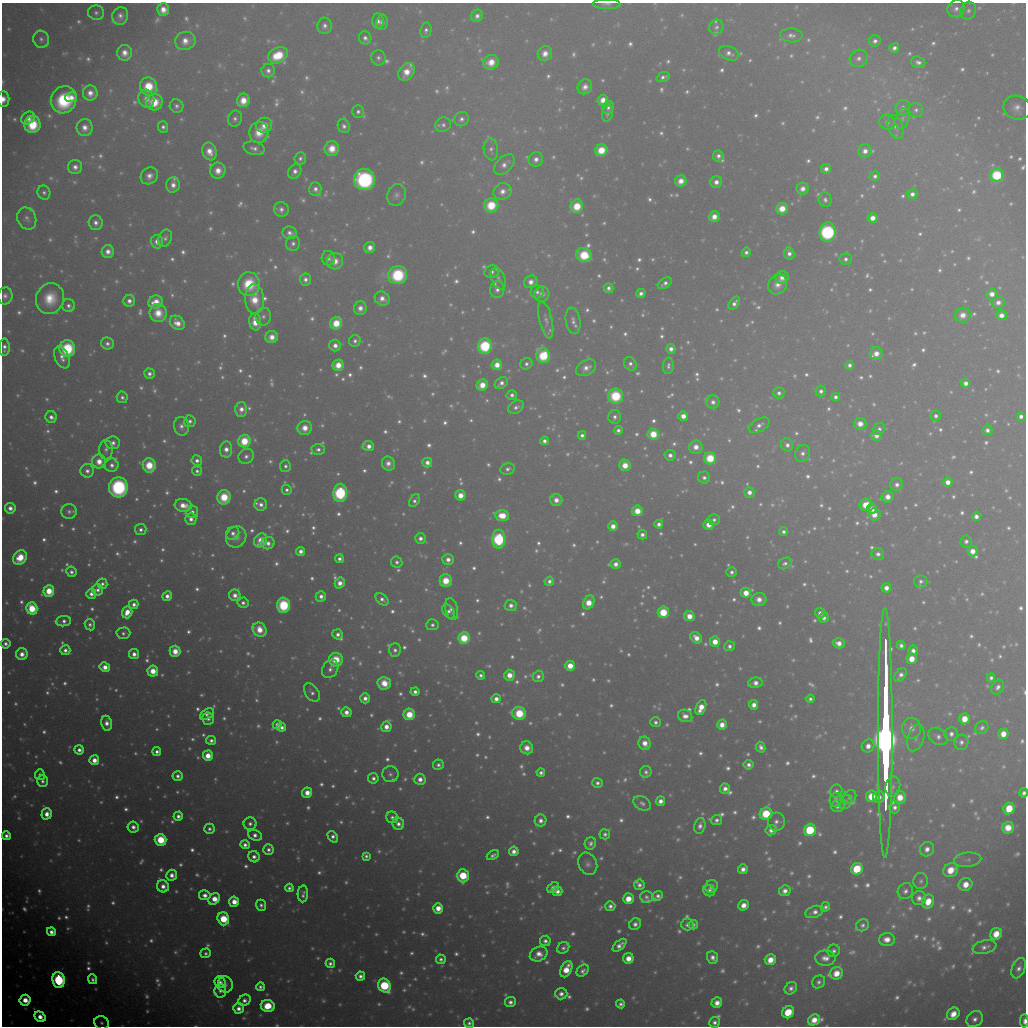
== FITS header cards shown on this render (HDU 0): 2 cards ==
NAXIS1  =                 1024 / Required FITS header
NAXIS2  =                 1024 / Required FITS header

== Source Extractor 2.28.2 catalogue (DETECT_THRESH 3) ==
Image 1024 x 1024 px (HDU 0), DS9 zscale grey, 1 PNG px = 1 image px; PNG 1028 x 1028 px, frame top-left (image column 1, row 1024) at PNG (2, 3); each listed source drawn as its Kron ellipse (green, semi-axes under 4 px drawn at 4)
Background 9960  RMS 57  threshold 172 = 3 sigma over >= 5 px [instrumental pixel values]
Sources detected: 1785; of the 1785, the 500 brightest by FLUX_AUTO listed and drawn (1285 fainter detections omitted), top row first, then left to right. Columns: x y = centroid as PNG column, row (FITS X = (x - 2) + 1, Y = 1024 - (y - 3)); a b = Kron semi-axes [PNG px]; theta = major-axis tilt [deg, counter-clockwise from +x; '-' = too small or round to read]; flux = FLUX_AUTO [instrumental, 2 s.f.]
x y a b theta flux
607 4 13 5 0 1.6e+04
956 9 9 8 - 2.6e+04
163 10 6 6 - 5.5e+04
968 11 9 7 65 1.9e+04
96 13 8 7 - 1.8e+04
120 16 9 8 - 3.1e+04
477 16 6 5 - 2.5e+04
378 21 8 5 -89 2.4e+04
382 22 8 5 84 2.1e+04
325 26 8 7 - 2.4e+04
716 27 7 6 - 1.6e+04
426 30 8 5 79 1.7e+04
791 35 11 7 -3 2.5e+04
365 38 6 6 - 2.2e+04
41 39 9 8 - 1.9e+04
185 41 10 9 - 5.7e+04
875 41 6 5 - 2.3e+04
894 48 5 4 - 2.4e+04
125 53 8 7 - 5.0e+04
729 53 10 7 -21 2.8e+04
545 54 7 7 - 5.0e+04
278 55 10 7 27 1.7e+05
378 58 7 7 - 1.7e+04
859 58 9 8 - 2.7e+04
491 62 8 7 - 7.5e+04
918 62 7 5 -18 2.1e+04
268 71 7 6 - 2.4e+04
406 72 10 7 51 7.1e+04
663 77 7 4 19 1.9e+04
149 87 9 8 - 1.7e+05
585 87 8 7 - 3.6e+04
90 93 7 7 - 4.3e+04
71 97 6 5 - 3.9e+04
3 99 8 6 -89 5.1e+04
146 99 9 8 - 4.2e+04
64 100 14 12 63 3.3e+05
243 100 7 6 - 7.6e+04
603 100 5 5 - 5.8e+04
154 102 8 8 - 1.2e+05
176 106 7 6 - 1.8e+04
903 107 8 7 - 2.3e+04
608 108 6 5 - 1.6e+04
1017 108 14 12 -18 4.4e+04
916 110 7 7 - 1.6e+04
358 112 6 6 - 1.8e+04
608 113 9 5 77 1.6e+04
28 118 7 6 - 3.7e+04
235 119 8 7 - 1.8e+04
461 119 7 7 - 2.1e+04
902 119 11 6 74 1.6e+04
887 122 8 7 - 1.9e+04
32 124 8 8 - 2.2e+05
264 125 8 7 - 6.0e+04
443 125 8 7 - 1.7e+04
344 126 7 6 - 2.1e+04
163 127 6 5 - 1.8e+04
896 127 12 7 -72 2.1e+04
85 128 8 8 - 4.3e+04
259 132 10 9 - 9.4e+04
254 148 11 6 -14 2.4e+04
332 149 7 7 - 8.3e+04
491 149 11 7 -81 2.1e+04
601 150 6 6 - 1.3e+05
209 151 9 7 -70 5.8e+04
865 151 6 6 - 3.6e+04
718 156 5 5 - 2.2e+04
300 158 6 5 - 1.6e+04
536 159 7 7 - 3.1e+04
504 164 12 7 43 3.2e+04
75 167 7 7 - 3.2e+04
826 169 5 5 - 2.9e+04
218 171 8 7 - 5.8e+04
295 171 7 6 - 2.8e+04
997 175 7 6 - 3.8e+05
149 176 9 8 - 3.8e+04
875 176 5 5 - 1.7e+04
365 179 10 10 - 8.5e+05
681 181 6 5 - 5.3e+04
716 182 6 6 - 3.4e+04
173 185 8 6 81 3.5e+04
315 189 7 6 - 2.5e+04
803 189 6 6 - 3.8e+04
502 191 9 8 - 4.1e+04
44 193 7 6 - 1.6e+04
912 194 5 5 - 2.6e+04
396 195 11 9 68 2.3e+04
825 200 7 6 - 1.8e+04
491 205 7 7 - 1.7e+05
577 206 7 6 - 1.4e+05
281 209 7 7 - 2.5e+04
782 209 6 5 - 8.5e+04
714 217 5 5 - 5.0e+04
27 218 11 9 -67 2.4e+04
873 218 5 4 - 5.5e+04
96 223 7 7 - 2.7e+04
828 232 9 8 - 7.7e+05
290 233 7 6 - 2.3e+04
165 238 9 6 69 1.8e+04
157 242 7 6 - 3.5e+04
293 243 7 7 - 2.0e+04
370 247 6 5 - 4.3e+04
108 251 6 6 - 3.9e+04
746 252 4 4 - 1.8e+04
789 253 6 5 - 2.9e+04
584 255 8 7 - 2.0e+05
328 258 7 6 - 2.4e+04
846 259 6 5 - 1.8e+04
335 261 8 8 - 5.2e+04
492 272 7 6 - 2.2e+04
398 275 9 9 - 3.3e+05
782 277 6 6 - 4.4e+04
498 278 11 7 -68 1.8e+04
305 279 6 5 - 2.4e+04
531 282 7 6 - 3.9e+04
665 283 7 5 32 2.2e+04
249 284 12 11 - 1.8e+05
778 284 10 9 - 4.3e+04
608 288 5 4 - 2.0e+04
497 290 8 7 - 2.7e+04
537 292 6 6 - 1.7e+04
641 293 5 4 - 2.4e+04
542 294 7 7 - 3.0e+04
992 294 5 5 - 4.9e+04
5 296 8 7 - 2.2e+04
382 298 8 7 - 3.9e+04
50 299 16 14 74 1.3e+05
255 299 15 9 -85 1.1e+05
129 301 6 6 - 2.8e+04
156 302 7 6 - 7.2e+04
998 302 7 6 - 3.3e+04
734 303 7 4 55 2.5e+04
68 306 6 6 - 2.0e+04
360 308 7 6 - 3.6e+04
158 313 9 8 - 8.4e+04
963 315 8 7 - 5.0e+04
1001 315 5 5 - 4.0e+04
263 316 9 8 - 2.0e+04
546 320 19 6 -77 2.4e+04
573 321 13 7 -80 2.5e+04
255 322 8 6 -83 8.8e+04
177 323 8 6 -41 5.2e+04
336 323 6 6 - 1.3e+05
272 337 6 6 - 5.2e+04
355 341 6 6 - 1.8e+04
107 344 6 6 - 2.1e+04
335 345 6 5 - 3.6e+04
485 346 8 6 87 4.6e+05
4 347 9 5 90 2.3e+04
67 349 8 8 - 3.6e+05
671 349 5 4 - 3.0e+04
876 353 6 6 - 4.7e+04
543 356 7 6 - 2.9e+05
62 357 11 7 -66 3.4e+04
526 364 6 5 - 1.7e+04
630 364 7 6 - 1.9e+04
338 365 5 5 - 9.0e+04
497 365 5 5 - 6.2e+04
849 365 4 4 - 2.0e+04
668 366 8 5 84 1.8e+04
586 368 11 7 31 3.8e+04
149 374 5 5 - 2.3e+04
501 383 7 5 38 2.7e+04
966 383 4 4 - 3.0e+04
482 385 6 5 - 8.4e+04
821 391 5 5 - 2.2e+04
779 393 6 5 - 2.0e+04
512 395 5 5 - 2.1e+04
616 396 7 7 - 2.5e+05
122 397 6 5 - 1.8e+04
835 397 4 4 - 2.0e+04
713 402 6 6 - 2.4e+04
516 407 8 6 28 1.9e+04
241 409 7 6 - 3.7e+04
683 416 5 4 - 5.4e+04
936 416 5 5 - 1.7e+04
1021 416 4 4 - 2.3e+04
51 417 6 5 - 2.5e+04
615 417 7 6 - 1.9e+04
190 421 6 5 - 1.8e+04
860 424 6 5 - 5.0e+04
759 425 11 6 29 2.8e+04
181 426 9 7 -80 2.6e+04
305 428 7 7 - 6.2e+04
879 429 6 5 - 1.7e+04
618 430 4 4 - 1.8e+04
987 430 5 5 - 2.2e+04
653 434 6 5 - 1.3e+05
582 435 4 4 - 1.9e+04
876 435 6 5 - 3.5e+04
244 441 6 6 - 1.6e+05
544 441 4 4 - 2.5e+04
113 443 7 6 - 2.4e+04
787 445 7 5 -53 2.5e+04
368 446 6 5 - 3.7e+04
696 447 7 6 - 4.9e+04
226 449 8 6 84 4.0e+04
318 449 6 5 - 2.0e+04
106 450 9 7 -89 1.9e+04
803 453 9 7 64 2.5e+04
670 455 5 5 - 2.5e+04
246 456 8 7 - 2.3e+04
710 458 6 6 - 1.8e+05
99 461 7 7 - 6.6e+04
197 461 5 5 - 2.4e+04
427 462 5 5 - 3.2e+04
388 464 7 6 - 3.5e+04
112 465 7 6 - 2.5e+04
149 465 7 6 - 1.4e+05
625 465 5 5 - 7.5e+04
285 466 6 5 - 1.7e+04
508 469 7 5 13 1.8e+04
87 471 7 6 - 2.5e+04
197 471 5 4 - 1.6e+04
704 478 6 6 - 1.9e+04
948 482 5 4 - 4.4e+04
897 485 6 6 - 2.4e+04
118 487 10 9 - 6.4e+05
287 490 5 5 - 1.6e+04
749 492 5 5 - 3.3e+04
340 493 9 7 88 6.1e+05
460 495 5 5 - 6.3e+04
224 497 7 6 - 1.5e+05
887 497 6 5 - 4.9e+04
556 500 6 6 - 4.1e+04
414 501 7 4 57 1.7e+04
261 504 6 6 - 2.6e+04
183 505 8 6 -7 6.3e+04
866 505 6 5 - 9.9e+04
10 508 5 5 - 3.2e+04
872 509 5 5 - 5.0e+04
69 511 8 7 - 1.9e+04
637 511 5 5 - 9.2e+04
192 512 6 6 - 2.1e+04
874 515 6 6 - 5.6e+04
502 516 6 5 - 1.3e+05
976 516 4 4 - 2.6e+04
191 519 6 5 - 2.7e+04
714 520 6 5 - 1.6e+04
659 524 4 4 - 2.4e+04
709 525 5 5 - 6.1e+04
613 526 5 5 - 5.0e+04
141 530 6 5 - 1.9e+04
783 532 4 4 - 1.6e+04
233 533 7 6 - 2.3e+04
642 535 5 4 - 2.5e+04
236 537 11 10 - 4.2e+04
420 538 5 5 - 2.7e+04
499 539 9 6 90 6.3e+05
261 540 7 6 - 7.2e+04
966 541 6 5 - 1.8e+04
268 543 7 6 - 3.0e+04
300 551 4 4 - 3.0e+04
973 551 5 5 - 4.8e+04
878 554 6 6 - 2.3e+04
20 558 8 6 60 1.3e+05
339 559 4 4 - 2.0e+04
448 559 5 5 - 3.3e+04
397 562 5 5 - 1.7e+04
785 563 7 5 29 1.7e+04
615 564 5 5 - 3.4e+04
71 572 5 5 - 2.0e+04
732 572 5 5 - 1.7e+04
446 581 6 6 - 1.3e+05
549 581 5 4 - 2.1e+04
921 581 6 6 - 1.6e+04
340 583 5 5 - 4.4e+04
102 584 5 5 - 1.6e+04
886 588 5 4 - 3.6e+04
98 590 5 5 - 2.2e+04
49 591 6 5 - 1.3e+05
746 593 5 5 - 7.5e+04
91 594 5 5 - 2.9e+04
235 595 6 5 - 3.6e+04
167 596 5 4 - 3.3e+04
321 596 5 5 - 2.9e+04
382 599 7 5 -41 2.1e+04
759 599 7 6 - 4.5e+04
589 602 7 5 65 9.6e+04
243 603 5 5 - 1.9e+04
134 604 5 5 - 2.6e+04
283 605 7 6 - 3.6e+05
511 605 6 6 - 3.0e+04
32 608 6 5 - 2.1e+05
451 609 11 6 -77 2.6e+04
449 611 8 5 -50 2.0e+04
127 612 6 5 - 7.0e+04
663 612 6 5 - 2.2e+05
820 613 5 5 - 2.7e+04
689 616 5 5 - 6.4e+04
824 618 5 5 - 2.6e+04
63 621 8 5 5 2.4e+04
90 625 6 5 - 1.8e+04
432 625 6 5 - 1.6e+04
259 630 7 6 - 8.4e+04
123 633 7 5 3 1.6e+04
338 634 5 5 - 2.6e+04
464 638 6 5 - 2.3e+05
696 638 6 5 - 5.2e+04
715 642 5 5 - 7.6e+04
839 643 6 5 - 4.3e+04
6 644 5 4 - 2.0e+04
901 645 5 4 - 2.0e+04
729 646 5 5 - 1.9e+04
65 650 5 5 - 2.6e+04
395 650 7 5 87 2.0e+04
175 651 5 5 - 8.0e+04
913 651 5 4 - 2.8e+04
22 654 6 6 - 4.3e+04
134 654 5 5 - 3.5e+04
912 659 5 5 - 8.4e+04
336 660 7 6 - 1.5e+05
570 666 5 5 - 9.0e+04
105 667 5 4 - 5.4e+04
330 669 10 7 57 2.6e+04
153 671 5 5 - 9.3e+04
481 675 4 4 - 1.6e+04
509 675 5 5 - 6.9e+04
900 675 8 5 56 2.6e+04
538 676 6 5 - 2.0e+04
991 678 4 4 - 1.6e+04
384 683 6 6 - 9.2e+04
755 683 7 5 13 3.4e+04
998 687 8 6 58 2.1e+04
312 692 10 6 -55 2.2e+04
415 692 4 4 - 2.3e+04
365 698 5 5 - 3.3e+04
496 699 4 4 - 3.4e+04
810 699 4 4 - 1.6e+04
754 705 5 4 - 3.7e+04
701 708 8 5 67 7.6e+04
346 712 5 5 - 4.0e+04
519 713 7 6 - 2.3e+05
207 714 7 5 35 2.0e+04
409 714 6 5 - 1.5e+05
685 716 7 6 - 3.8e+04
208 719 6 5 - 2.0e+04
965 719 5 5 - 9.0e+04
655 722 5 5 - 1.7e+04
107 723 7 5 -79 4.0e+04
277 725 4 4 - 3.1e+04
722 725 5 5 - 5.2e+04
282 727 4 4 - 2.2e+04
386 727 5 5 - 4.7e+04
911 728 10 9 - 5.0e+04
982 728 7 6 - 1.7e+04
885 733 125 7 90 1.5e+07
951 734 7 6 - 2.5e+04
1003 734 5 5 - 6.5e+04
938 736 10 8 -35 2.6e+04
916 738 14 8 72 2.8e+04
211 740 5 4 - 2.0e+04
961 742 7 7 - 2.1e+04
645 743 7 6 - 5.6e+04
868 746 6 6 - 3.9e+04
761 747 5 4 - 2.3e+04
527 748 6 6 - 5.3e+04
79 750 5 4 - 2.6e+04
157 751 4 4 - 2.1e+04
208 756 5 5 - 8.4e+04
94 760 5 5 - 5.4e+04
438 765 5 5 - 1.7e+04
749 765 5 5 - 2.2e+04
541 772 4 4 - 1.7e+04
646 772 6 5 - 1.7e+04
390 774 8 8 - 1.9e+04
40 775 5 5 - 1.8e+04
178 776 5 4 - 2.2e+04
373 778 5 5 - 2.1e+04
420 779 5 5 - 3.7e+04
42 781 6 5 - 1.8e+04
597 783 5 5 - 2.0e+04
893 787 10 7 79 2.0e+04
725 789 5 5 - 2.9e+04
836 791 6 6 - 1.6e+04
307 793 5 5 - 6.0e+04
1024 793 5 4 - 1.9e+04
872 796 6 5 - 1.3e+05
850 797 7 6 - 2.1e+04
879 797 6 5 - 2.4e+04
900 797 6 6 - 8.3e+04
836 800 7 6 - 2.1e+04
660 801 5 4 - 3.3e+04
845 802 7 6 - 2.1e+04
642 803 9 6 -30 1.8e+04
838 806 7 6 - 2.6e+04
895 807 6 5 - 2.2e+04
1009 808 6 5 - 1.5e+05
47 814 5 5 - 4.8e+04
766 814 6 6 - 2.4e+05
178 816 4 4 - 2.5e+04
392 817 6 5 - 1.9e+04
717 820 5 5 - 1.8e+04
541 821 6 6 - 2.9e+04
776 822 9 8 - 2.7e+04
250 824 6 6 - 2.0e+04
398 824 6 5 - 2.8e+04
700 826 8 5 76 2.5e+04
133 827 5 5 - 2.9e+04
1008 828 6 6 - 8.9e+04
209 829 5 5 - 1.7e+04
771 830 6 5 - 3.0e+04
810 830 6 6 - 4.0e+05
605 834 5 5 - 1.7e+04
255 835 7 5 -23 2.8e+04
6 836 4 4 - 2.4e+04
333 837 6 4 -53 2.3e+04
161 840 6 6 - 2.3e+05
590 843 6 5 - 2.0e+04
245 845 5 4 - 2.3e+04
927 849 7 7 - 3.5e+04
268 850 5 5 - 2.0e+04
514 851 5 4 - 3.4e+04
493 855 6 4 27 1.8e+04
366 856 4 4 - 1.6e+04
254 857 6 5 - 2.6e+04
968 860 14 7 5 2.1e+04
588 864 11 9 -62 2.6e+04
743 869 5 4 - 3.2e+04
857 869 6 5 - 2.4e+05
951 870 8 6 37 1.1e+05
172 875 5 5 - 3.7e+04
463 876 6 6 - 2.3e+05
921 881 8 7 - 1.6e+04
965 884 7 6 - 7.5e+04
639 885 5 5 - 2.2e+04
163 886 6 6 - 4.0e+04
711 886 6 6 - 2.9e+04
289 888 4 4 - 1.7e+04
553 888 6 4 39 3.1e+04
557 891 5 4 - 3.0e+04
709 891 6 5 - 2.5e+04
785 891 6 5 - 3.3e+04
905 891 8 7 - 2.3e+04
303 894 8 5 87 2.1e+04
205 895 6 5 - 3.2e+04
658 896 5 4 - 1.9e+04
646 897 6 6 - 1.7e+04
919 898 7 7 - 2.9e+04
214 899 6 5 - 7.5e+04
628 899 5 5 - 8.3e+04
234 902 5 5 - 6.6e+04
928 902 7 6 - 8.7e+04
261 905 5 5 - 1.7e+04
743 905 5 5 - 4.9e+04
610 906 5 5 - 2.2e+04
825 907 5 4 - 1.6e+04
438 908 5 5 - 6.1e+04
814 912 9 5 19 2.8e+04
223 919 6 6 - 2.3e+05
635 924 6 5 - 2.7e+04
687 924 6 6 - 2.3e+04
693 925 5 4 - 1.6e+04
862 925 6 6 - 1.7e+04
51 932 4 4 - 3.3e+04
996 934 6 5 - 9.0e+04
887 939 8 6 3 5.0e+04
545 941 5 5 - 2.3e+04
620 945 8 4 40 3.2e+04
984 947 12 6 13 2.7e+04
563 948 6 5 - 1.6e+04
834 951 6 6 - 1.8e+04
206 953 5 4 - 1.6e+04
539 954 9 7 28 5.5e+04
712 957 6 5 - 3.1e+04
628 958 5 5 - 6.2e+04
825 958 10 7 -3 4.0e+04
441 959 5 5 - 1.8e+04
770 960 6 5 - 7.1e+04
330 963 5 4 - 2.0e+04
1019 968 10 6 68 2.9e+04
566 969 8 5 63 9.8e+04
583 971 7 5 41 2.0e+04
836 973 6 6 - 7.9e+04
360 976 5 4 - 2.4e+04
93 979 5 4 - 1.8e+04
58 980 8 6 -84 8.0e+05
220 982 6 5 - 2.0e+04
819 982 7 6 - 1.8e+04
225 985 8 7 - 1.8e+04
384 986 7 6 - 4.9e+05
260 987 4 4 - 1.7e+04
791 988 7 5 45 2.3e+04
220 991 7 6 - 1.8e+04
561 994 6 5 - 2.9e+04
25 1000 5 5 - 7.8e+04
244 1000 6 5 - 2.8e+04
510 1002 5 5 - 2.5e+04
717 1003 5 5 - 5.0e+04
621 1004 4 4 - 1.8e+04
268 1006 7 6 - 1.6e+05
239 1008 5 5 - 3.4e+04
788 1012 6 5 - 1.4e+05
953 1014 7 5 44 6.6e+04
40 1017 6 5 - 5.7e+04
975 1019 9 7 40 3.0e+04
814 1020 6 5 - 6.9e+04
1024 1021 6 3 89 2.5e+04
715 1022 5 5 - 2.3e+04
102 1023 7 6 - 1.7e+04
469 1023 5 4 - 1.7e+04
At the frame edge (FLAGS 8, measured only in part): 6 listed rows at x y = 607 4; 3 99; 5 296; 4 347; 1024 793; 1024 1021
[1285 fainter detections neither listed nor drawn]

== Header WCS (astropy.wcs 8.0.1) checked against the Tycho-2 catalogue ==
Header WCS as astropy/WCSLIB reads it (applying the file's SIP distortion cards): RA---TAN-SIP/DEC--TAN-SIP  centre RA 21:57:28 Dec +11:52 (329.37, +11.86 deg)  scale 31.7 arcsec/px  FOV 540.7' x 539.3'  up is +118 deg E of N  parity flipped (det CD > 0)
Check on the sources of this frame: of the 60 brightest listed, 37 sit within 47.5 arcsec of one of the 180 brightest Tycho-2 stars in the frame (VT <= 8.42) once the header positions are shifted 2.87 arcsec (2.35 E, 1.64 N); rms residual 21.76 arcsec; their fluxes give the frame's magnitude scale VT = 20.33 - 2.5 log10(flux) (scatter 0.24 mag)
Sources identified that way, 259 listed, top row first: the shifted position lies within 47.5 arcsec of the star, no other Tycho-2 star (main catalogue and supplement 1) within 95.0 arcsec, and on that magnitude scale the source's flux lands within +1.5 / -3 mag of the star's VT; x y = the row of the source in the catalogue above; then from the Tycho-2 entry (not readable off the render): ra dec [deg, ICRS J2000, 3 dp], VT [Tycho-2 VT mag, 2 dp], TYC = Tycho-2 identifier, HIP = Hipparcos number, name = IAU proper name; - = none
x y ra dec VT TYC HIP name
325 26 334.032 +11.287 9.45 1145-623-1 - -
716 27 332.403 +8.258 10.43 1136-1112-1 - -
365 38 333.765 +11.029 9.08 1141-340-1 109863 -
358 112 333.218 +11.391 9.31 1145-651-1 109658 -
332 149 333.040 +11.748 8.17 1144-635-1 - -
300 158 333.096 +12.035 9.65 1144-1021-1 - -
826 169 330.791 +8.011 8.89 1135-1076-1 - -
295 171 333.019 +12.130 8.99 1144-943-1 109597 -
997 175 330.033 +6.717 5.97 564-1847-1 108612 -
875 176 330.528 +7.664 9.38 1135-459-1 - -
365 179 332.656 +11.625 5.96 1144-1415-1 109471 -
315 189 332.793 +12.046 9.31 1144-1329-1 - -
803 189 330.732 +8.274 8.88 1135-445-1 - -
912 194 330.234 +7.448 8.80 564-3-1 108678 -
396 195 332.395 +11.443 10.91 1144-283-1 - -
491 205 331.914 +10.754 7.19 1140-823-1 109226 -
281 209 332.776 +12.395 9.69 1144-906-1 109516 -
782 209 330.663 +8.515 7.87 1135-27-1 - -
873 218 330.212 +7.852 7.99 1135-489-1 108663 -
828 232 330.288 +8.257 5.80 1135-877-1 108699 -
293 243 332.456 +12.446 9.69 1144-300-1 - -
370 247 332.098 +11.870 8.47 1144-1408-1 - -
746 252 330.470 +8.972 9.38 1135-132-1 - -
789 253 330.279 +8.644 8.92 1135-1052-1 108696 -
584 255 331.130 +10.240 7.03 1139-952-1 108963 -
328 258 332.189 +12.237 9.80 1144-947-1 - -
846 259 330.002 +8.230 9.67 1135-699-1 - -
335 261 332.137 +12.195 8.78 1144-976-1 - -
492 272 331.389 +11.026 9.31 1140-103-1 - -
398 275 331.761 +11.768 7.04 1144-731-1 109181 -
782 277 330.122 +8.796 9.16 1135-402-1 - -
498 278 331.314 +11.000 10.75 1140-213-1 - -
305 279 332.119 +12.501 9.27 1144-1058-1 - -
665 283 330.567 +9.725 9.52 1139-1438-1 - -
778 284 330.083 +8.864 9.89 1135-186-1 - -
608 288 330.766 +10.187 9.55 1139-1528-1 - -
497 290 331.222 +11.057 9.65 1139-348-1 - -
537 292 331.035 +10.758 10.01 1139-938-1 - -
641 293 330.587 +9.959 9.34 1139-435-1 - -
382 298 331.643 +11.988 8.97 1144-1048-1 - -
255 299 332.174 +12.981 8.45 1144-288-1 - -
734 303 330.115 +9.279 9.43 1135-394-1 108633 -
360 308 331.658 +12.197 9.12 1144-950-1 109154 -
263 316 332.003 +12.982 10.29 1144-94-1 - -
255 322 331.992 +13.069 7.82 1144-1020-1 109251 -
336 323 331.641 +12.445 7.25 1144-338-1 109147 -
355 341 331.420 +12.377 9.65 1144-1224-1 109067 -
335 345 331.467 +12.547 8.73 1144-462-1 109086 -
485 346 330.829 +11.387 5.81 1143-506-1 108875 -
671 349 330.025 +9.954 9.04 1139-1487-1 - -
543 356 330.506 +10.974 6.35 1139-756-1 108766 -
526 364 330.513 +11.139 9.65 1139-64-1 - -
630 364 330.078 +10.329 9.56 1139-1336-1 - -
338 365 331.300 +12.605 7.53 1144-1268-1 109024 -
497 365 330.628 +11.371 8.12 1143-1366-1 108806 -
586 368 330.230 +10.694 9.75 1139-291-1 108674 -
501 383 330.467 +11.409 9.27 1143-1146-1 - -
482 385 330.530 +11.568 7.84 1143-1548-1 - -
512 395 330.326 +11.381 9.50 1143-210-1 - -
616 396 329.882 +10.576 7.18 1139-929-1 108566 -
713 402 329.428 +9.846 9.67 1139-821-1 - -
241 409 331.362 +13.538 8.89 1148-1117-1 - -
683 416 329.441 +10.133 8.13 1139-161-1 108413 -
759 425 329.052 +9.584 9.65 1126-1606-1 - -
305 428 330.942 +13.125 8.57 1147-326-1 108919 -
618 430 329.600 +10.698 9.55 1139-707-1 - -
653 434 329.424 +10.440 7.34 1139-966-1 108408 -
582 435 329.712 +11.000 9.23 1139-246-1 - -
544 441 329.826 +11.315 9.12 1143-602-1 - -
368 446 330.524 +12.705 8.67 1143-619-1 108775 -
696 447 329.145 +10.162 8.78 1126-1571-1 - -
226 449 331.107 +13.824 8.76 1147-1591-1 - -
670 455 329.186 +10.396 9.47 1126-1659-1 - -
246 456 330.964 +13.699 9.83 1147-84-1 - -
710 458 328.996 +10.097 7.17 1126-448-1 108263 -
427 462 330.147 +12.316 8.98 1143-1525-1 - -
388 464 330.305 +12.623 9.71 1143-231-1 - -
625 465 329.293 +10.790 8.23 1126-1585-1 - -
285 466 330.719 +13.433 9.63 1147-1028-1 - -
197 471 331.058 +14.140 9.48 1147-1174-1 - -
287 490 330.525 +13.522 9.59 1147-418-1 - -
749 492 328.561 +9.930 8.85 1126-511-1 - -
340 493 330.272 +13.120 5.64 1143-1614-1 108693 -
460 495 329.744 +12.194 8.32 1143-700-1 - -
224 497 330.733 +14.039 7.68 1147-981-1 108843 -
556 500 329.306 +11.466 8.99 1130-1729-1 108367 -
414 501 329.895 +12.575 9.76 1143-1029-1 - -
261 504 330.516 +13.783 9.41 1147-1625-1 - -
637 511 328.881 +10.880 7.83 1126-16-1 108228 -
192 512 330.750 +14.345 9.86 1147-127-1 - -
191 519 330.698 +14.386 9.18 1147-1635-1 - -
659 524 328.686 +10.768 9.10 1126-918-1 - -
613 526 328.861 +11.133 8.42 1126-988-1 - -
233 533 330.408 +14.121 9.59 1147-797-1 - -
642 535 328.673 +10.938 9.06 1126-1161-1 - -
420 538 329.570 +12.682 9.19 1143-89-1 - -
499 539 329.235 +12.076 5.54 1130-1972-1 108339 -
261 540 330.232 +13.931 8.46 1147-1554-1 - -
268 543 330.177 +13.887 9.65 1147-1401-1 - -
300 551 329.973 +13.668 8.97 1147-186-1 - -
339 559 329.751 +13.397 9.30 1147-1056-1 - -
448 559 329.286 +12.554 9.19 1130-1806-1 - -
397 562 329.480 +12.964 9.69 1143-701-1 108432 -
615 564 328.549 +11.266 9.03 1130-1398-1 - -
446 581 329.127 +12.659 7.86 1130-1661-1 108307 -
549 581 328.688 +11.853 9.33 1130-910-1 - -
340 583 329.554 +13.494 8.59 1147-676-1 - -
98 590 330.528 +15.400 9.49 1680-1619-1 - -
91 594 330.523 +15.466 9.11 1680-1741-1 - -
167 596 330.182 +14.889 8.82 1147-731-1 - -
321 596 329.527 +13.695 9.45 1147-116-1 - -
382 599 329.249 +13.233 9.71 1134-2137-1 - -
759 599 327.674 +10.292 9.35 1126-794-1 - -
589 602 328.354 +11.634 7.92 1130-768-1 108051 -
243 603 329.806 +14.327 9.79 1147-559-1 - -
134 604 330.257 +15.181 9.05 1680-1954-1 108686 -
511 605 328.656 +12.253 9.21 1130-1130-1 - -
451 609 328.878 +12.730 9.86 1130-317-1 - -
449 611 328.870 +12.762 9.83 1130-914-1 - -
663 612 327.966 +11.091 6.68 1126-413-1 107919 -
689 616 327.828 +10.902 8.34 1126-443-1 - -
63 621 330.422 +15.790 9.42 1680-250-1 - -
123 633 330.069 +15.382 9.96 1680-1811-1 - -
338 634 329.151 +13.721 9.30 1134-2026-1 - -
464 638 328.592 +12.751 6.61 1130-233-1 108127 -
696 638 327.624 +10.935 8.71 1126-185-1 107811 -
715 642 327.521 +10.807 7.88 1126-200-1 107780 -
839 643 326.999 +9.846 8.81 1125-2072-1 - -
901 645 326.727 +9.372 9.80 1121-99-1 - -
729 646 327.425 +10.712 9.54 1125-171-1 - -
65 650 330.181 +15.899 9.38 1680-207-1 - -
175 651 329.704 +15.054 8.07 1679-2075-1 108498 -
22 654 330.335 +16.250 9.20 1680-477-1 - -
134 654 329.857 +15.384 8.81 1679-1903-1 - -
336 660 328.956 +13.839 7.86 1134-801-1 108249 -
570 666 327.928 +12.036 7.63 1130-1171-1 107903 -
105 667 329.875 +15.662 8.21 1679-1151-1 108563 -
153 671 329.639 +15.307 7.91 1679-1928-1 108483 -
481 675 328.224 +12.772 9.57 1130-1034-1 - -
509 675 328.105 +12.547 8.29 1130-1367-1 - -
538 676 327.976 +12.327 9.64 1130-513-1 - -
991 678 326.111 +8.803 9.47 1121-887-1 - -
755 683 327.027 +10.656 8.98 1125-883-1 - -
415 692 328.367 +13.351 9.42 1134-1772-1 - -
365 698 328.523 +13.767 9.10 1134-1030-1 - -
496 699 327.971 +12.747 8.74 1130-61-1 - -
810 699 326.676 +10.295 9.62 1125-408-1 - -
754 705 326.860 +10.760 8.69 1125-1069-1 - -
409 714 328.208 +13.489 7.47 1134-1169-1 108002 -
208 719 329.020 +15.072 9.74 1679-1793-1 - -
965 719 325.893 +9.172 7.87 1121-1053-1 - -
655 722 327.123 +11.597 9.84 1129-139-1 - -
277 725 328.681 +14.558 9.21 1134-190-1 108153 -
722 725 326.832 +11.089 8.59 1125-836-1 - -
386 727 328.207 +13.716 8.54 1134-1734-1 108001 -
911 728 326.032 +9.624 9.67 1125-41-1 - -
951 734 325.829 +9.337 9.58 1121-57-1 - -
1003 734 325.619 +8.931 8.31 1121-1005-1 107169 -
938 736 325.859 +9.449 9.77 1125-295-1 - -
645 743 327.003 +11.766 8.91 1129-1655-1 107628 -
868 746 326.068 +10.034 8.81 1125-2001-1 - -
527 748 327.451 +12.707 9.76 1130-312-1 - -
79 750 329.316 +16.198 9.09 1679-883-1 - -
438 765 327.683 +13.466 9.81 1134-1598-1 - -
749 765 326.406 +11.042 9.78 1125-262-1 - -
541 772 327.195 +12.696 9.64 1129-1861-1 - -
646 772 326.768 +11.874 10.53 1129-1223-1 - -
390 774 327.807 +13.879 10.32 1134-509-1 - -
40 775 329.283 +16.602 9.56 1679-14-1 108360 -
178 776 328.688 +15.542 9.52 1679-1076-1 108157 -
420 779 327.642 +13.668 9.02 1134-1771-1 - -
42 781 329.219 +16.609 9.93 1679-74-1 - -
597 783 326.879 +12.296 9.77 1129-1495-1 - -
836 791 325.839 +10.462 9.78 1125-1331-1 - -
307 793 328.008 +14.601 8.42 1134-1225-1 107932 -
872 796 325.654 +10.208 7.59 1125-1349-1 107184 -
850 797 325.738 +10.380 9.72 1125-938-1 - -
879 797 325.619 +10.152 9.68 1125-1675-1 - -
900 797 325.532 +9.992 8.47 1125-1426-1 - -
836 800 325.774 +10.501 9.43 1125-201-1 - -
660 801 326.475 +11.877 8.86 1129-1994-1 107461 -
845 802 325.717 +10.439 9.55 1125-1007-1 - -
838 806 325.716 +10.512 9.33 1125-1586-1 - -
895 807 325.475 +10.073 9.42 1124-45-1 - -
766 814 325.943 +11.101 7.31 1125-772-1 107280 -
392 817 327.453 +14.038 9.72 1134-1629-1 107759 -
717 820 326.095 +11.513 10.22 1129-269-1 - -
541 821 326.812 +12.891 9.42 1129-124-1 - -
776 822 325.842 +11.054 9.81 1125-1925-1 - -
250 824 327.998 +15.172 9.85 1666-1160-1 - -
398 824 327.375 +14.016 9.94 1133-1681-1 - -
133 827 328.463 +16.093 9.65 1679-625-1 - -
209 829 328.127 +15.507 9.69 1679-1351-1 - -
771 830 325.793 +11.127 9.33 1125-1382-1 - -
810 830 325.637 +10.824 6.03 1125-925-1 107173 -
605 834 326.439 +12.444 9.66 1129-1647-1 - -
255 835 327.885 +15.180 9.53 1666-1412-1 - -
6 836 328.931 +17.109 9.10 1683-182-1 108246 -
333 837 327.548 +14.578 9.62 1134-354-1 - -
161 840 328.243 +15.932 7.02 1679-1445-1 108012 -
245 845 327.848 +15.296 9.28 1666-803-1 - -
927 849 325.015 +9.987 8.96 1124-904-1 - -
268 850 327.711 +15.131 9.49 1666-977-1 107838 -
514 851 326.676 +13.226 8.94 1133-839-1 - -
366 856 327.250 +14.396 10.07 1133-836-1 - -
254 857 327.715 +15.274 9.20 1666-1132-1 - -
588 864 326.269 +12.699 10.53 1129-1677-1 107390 -
743 869 325.597 +11.505 8.92 1129-433-1 - -
857 869 325.139 +10.612 7.03 1124-401-1 107028 -
172 875 327.911 +15.988 9.41 1666-752-1 - -
463 876 326.693 +13.720 6.70 1133-1901-1 107531 -
639 885 325.892 +12.377 9.68 1129-1368-1 - -
163 886 327.856 +16.100 9.43 1666-644-1 - -
711 886 325.587 +11.818 9.98 1129-1921-1 107157 -
289 888 327.314 +15.124 9.78 1666-1105-1 - -
553 888 326.224 +13.062 9.02 1129-572-1 107375 -
557 891 326.177 +13.043 9.32 1129-1881-1 - -
709 891 325.562 +11.853 9.86 1129-1680-1 - -
658 896 325.731 +12.276 9.54 1129-1271-1 - -
646 897 325.771 +12.370 11.13 1129-925-1 - -
214 899 327.540 +15.751 8.01 1666-23-1 107790 -
628 899 325.827 +12.518 7.90 1129-1437-1 107246 -
234 902 327.434 +15.608 8.35 1666-206-1 107753 -
928 902 324.599 +10.185 8.07 1124-2040-1 106839 -
261 905 327.296 +15.413 9.70 1666-846-1 - -
743 905 325.308 +11.643 8.44 1128-960-1 - -
610 906 325.842 +12.689 9.74 1129-466-1 - -
825 907 324.964 +11.010 9.49 1124-957-1 - -
223 919 327.340 +15.761 6.94 1666-733-1 107726 -
635 924 325.596 +12.567 9.25 1129-928-1 - -
687 924 325.381 +12.160 9.90 1128-1547-1 - -
693 925 325.357 +12.114 9.99 1128-1929-1 - -
51 932 327.959 +17.147 8.81 1670-902-1 107917 -
545 941 325.829 +13.336 9.71 1133-541-1 - -
620 945 325.489 +12.781 9.10 1128-713-1 - -
563 948 325.699 +13.224 9.81 1133-729-1 - -
834 951 324.582 +11.120 9.94 1124-5-1 - -
206 953 327.134 +16.036 9.74 1666-345-1 - -
712 957 325.021 +12.092 9.41 1128-1875-1 106984 -
628 958 325.349 +12.756 8.46 1128-607-1 107085 -
441 959 326.111 +14.226 9.77 1133-1929-1 - -
770 960 324.765 +11.650 8.32 1128-1656-1 106902 -
330 963 326.534 +15.106 9.85 1666-1195-1 - -
566 969 325.511 +13.289 8.27 1132-1070-1 107131 -
360 976 326.307 +14.920 9.40 1133-234-1 107401 -
58 980 327.536 +17.286 5.38 1670-919-1 107788 -
220 982 326.842 +16.037 9.75 1666-664-1 - -
384 986 326.131 +14.772 6.02 1133-1258-1 107350 -
260 987 326.637 +15.742 9.39 1666-447-1 - -
220 991 326.770 +16.071 10.01 1666-409-1 - -
561 994 325.341 +13.420 9.35 1132-500-1 - -
244 1000 326.594 +15.921 9.43 1666-54-1 - -
510 1002 325.482 +13.851 9.47 1132-1278-1 - -
717 1003 324.638 +12.238 8.92 1128-1479-1 - -
621 1004 325.018 +12.996 9.97 1128-81-1 - -
239 1008 326.551 +15.998 9.23 1666-337-1 107482 -
40 1017 327.317 +17.573 8.52 1670-488-1 107720 -
715 1022 324.492 +12.334 9.61 1128-603-1 - -
469 1023 325.482 +14.257 9.62 1132-1181-1 - -